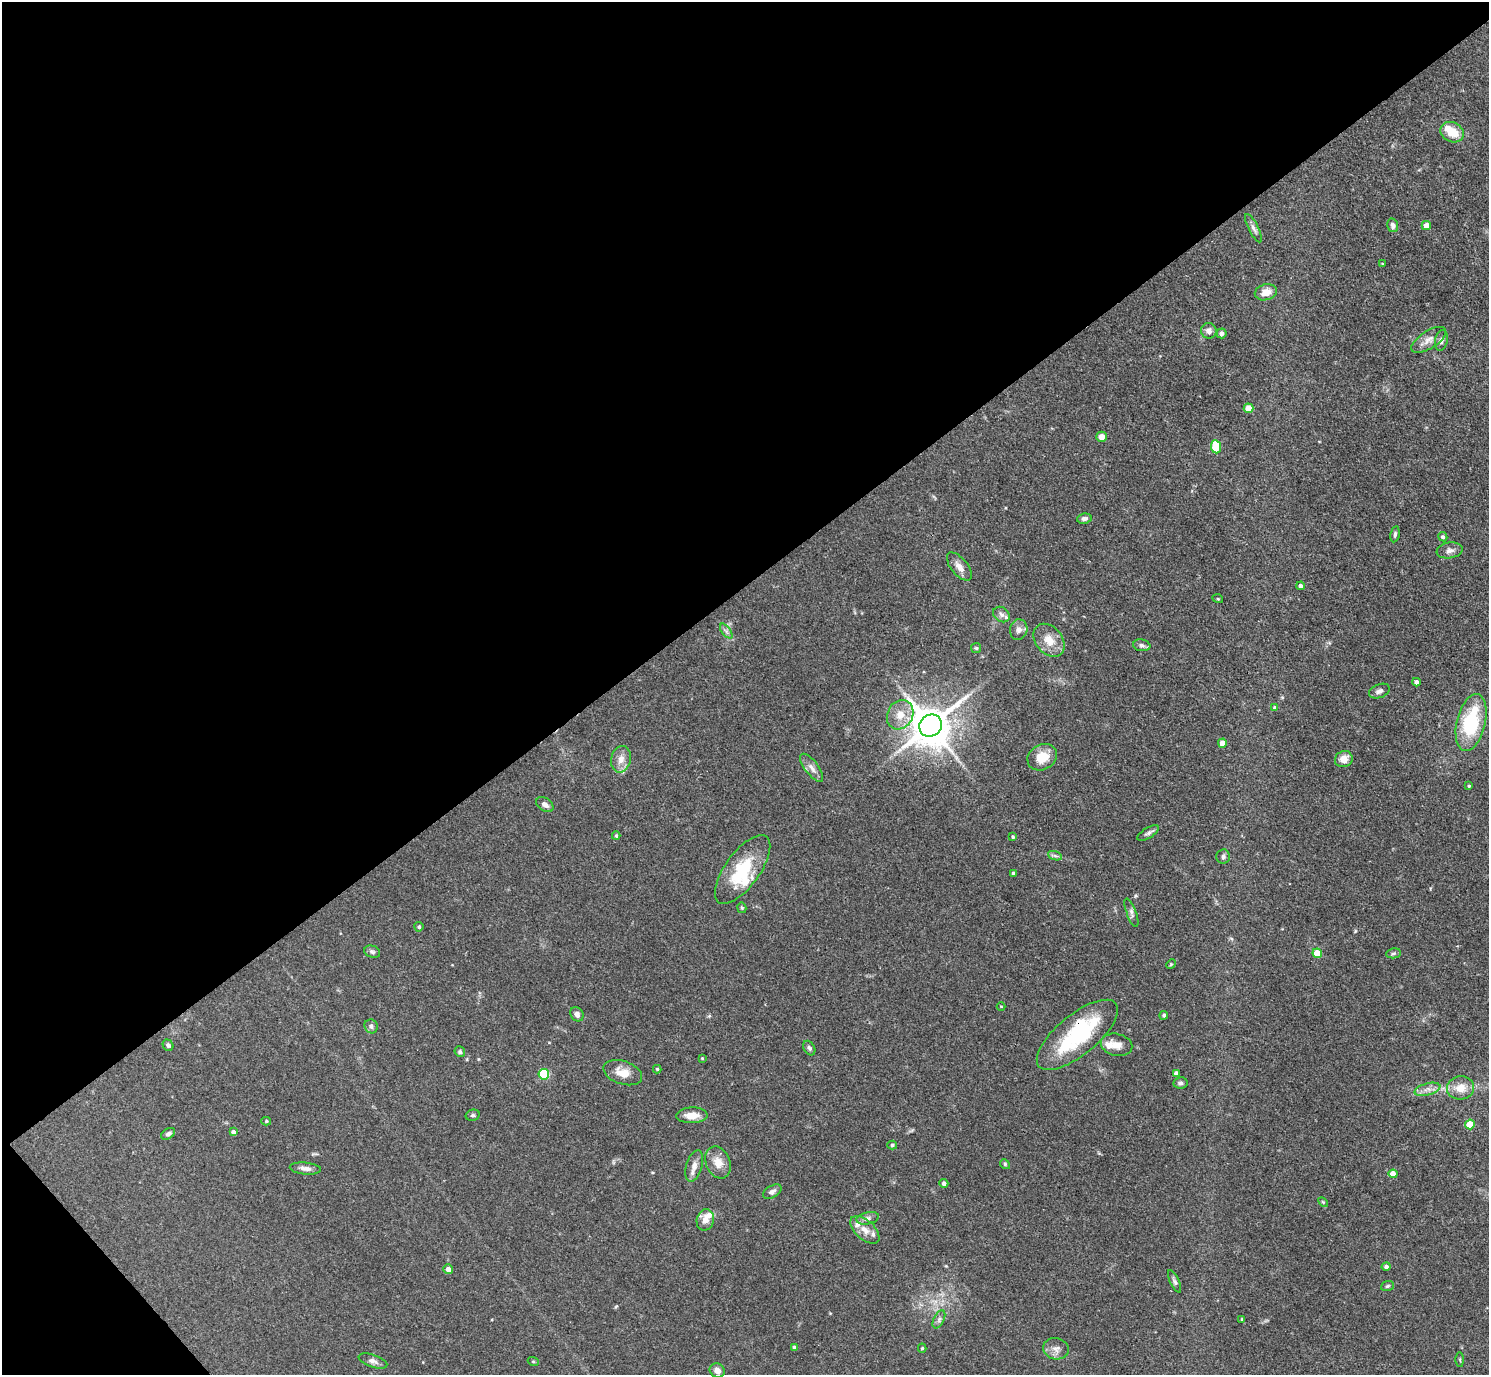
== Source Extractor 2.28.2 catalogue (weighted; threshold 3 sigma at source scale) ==
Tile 5 of 4 x 4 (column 1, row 2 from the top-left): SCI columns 4-1490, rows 3046-4418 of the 5954 x 5950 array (HDU 1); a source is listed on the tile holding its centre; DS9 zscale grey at full resolution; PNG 1491 x 1377 px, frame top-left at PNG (2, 2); each listed source drawn as its Kron ellipse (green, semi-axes under 4 px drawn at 4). Shown black and unused: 44% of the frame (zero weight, under 3 of 4 exposures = <1% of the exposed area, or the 3 px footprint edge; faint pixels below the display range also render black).
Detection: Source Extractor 2.28.2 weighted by HDU 2 'WHT'; one run over the whole footprint, this tile lists its part. Background 0.0816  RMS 0.0057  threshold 0.0256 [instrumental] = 3 sigma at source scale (4.5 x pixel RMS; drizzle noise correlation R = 1.50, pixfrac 1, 0.05/0.05 arcsec/px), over >= 5 px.
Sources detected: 111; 1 inside a brighter object's white glare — neither listed nor drawn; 9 inside a brighter listed object's ellipse — not listed separately; the other 101 listed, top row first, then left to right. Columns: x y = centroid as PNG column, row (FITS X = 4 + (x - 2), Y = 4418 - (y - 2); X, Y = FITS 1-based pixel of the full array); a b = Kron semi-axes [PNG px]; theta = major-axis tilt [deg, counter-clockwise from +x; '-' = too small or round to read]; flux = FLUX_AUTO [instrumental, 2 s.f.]
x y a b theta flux
1452 132 12 9 -26 11
1393 225 7 5 -78 2.1
1426 226 4 4 - 4.9
1253 228 16 5 -63 2.3
1382 264 4 3 - 0.57
1266 292 11 8 14 5.8
1209 331 8 7 - 2.9
1221 333 5 5 - 2.3
1429 340 20 8 33 4.8
1441 340 10 6 79 2
1249 408 5 4 - 10
1101 437 5 5 - 4.2
1216 447 6 5 - 23
1084 519 7 5 8 1.9
1395 534 8 4 80 1.1
1443 537 5 4 - 1.1
1450 550 13 8 9 2.6
959 567 17 8 -51 4.3
1300 586 4 4 - 1.5
1218 599 5 3 - 0.51
1001 615 9 7 -38 2
1019 630 10 8 77 2.9
726 631 8 4 -53 1.6
1049 640 18 13 -50 8.3
1142 645 8 6 -10 1.7
976 648 5 5 - 0.85
1416 682 4 4 - 2.1
1379 691 11 6 20 2.3
1275 708 4 4 - 1.1
900 715 15 12 62 8.6
1471 722 29 14 76 38
930 726 12 10 41 1900
1222 743 4 4 - 4.4
1042 757 15 12 29 10
621 759 13 10 77 5
1344 759 9 8 - 5.5
812 768 17 6 -53 3.7
1469 786 4 3 - 0.64
545 805 9 6 -36 2.6
1148 833 12 5 31 1.6
616 836 4 3 - 0.79
1013 837 4 4 - 0.76
1055 856 7 4 -19 1.2
1223 857 7 7 - 1.5
743 869 41 17 54 28
1013 873 3 3 - 0.97
742 908 5 4 - 0.77
1131 913 15 5 -70 1.9
419 927 4 4 - 0.91
372 952 8 6 -21 1.4
1317 953 5 5 - 13
1394 953 8 5 7 1.1
1171 964 5 4 - 0.54
1001 1006 4 3 - 0.43
577 1014 7 6 - 2.3
1164 1015 4 4 - 0.98
371 1026 7 6 - 1.7
1077 1035 50 20 39 51
168 1045 6 5 - 1.3
1117 1045 16 11 -12 5.7
809 1048 8 5 -61 1.3
460 1052 5 5 - 1
702 1058 3 3 - 0.48
657 1069 4 4 - 0.68
623 1073 20 11 -19 7.4
1176 1073 4 4 - 1.6
544 1074 5 5 - 38
1181 1083 7 5 8 1.4
1461 1088 13 11 3 8
1427 1089 13 6 15 3.4
473 1115 7 5 13 1.1
692 1115 15 8 2 6.4
266 1121 5 4 - 0.75
1470 1124 5 5 - 15
233 1132 4 4 - 1.5
168 1134 7 5 31 1.5
892 1145 5 4 - 0.84
718 1162 16 12 -67 6.7
1005 1164 5 4 - 0.71
694 1166 16 8 74 3.8
305 1168 16 6 -5 3
1393 1174 4 4 - 5.8
944 1183 4 4 - 1.9
772 1192 10 5 31 2.1
1323 1202 6 3 -44 0.58
868 1218 11 6 13 2.2
705 1220 11 8 78 4.4
865 1230 17 9 -43 6.1
1386 1266 5 4 - 1.6
448 1269 5 4 - 2.9
1175 1281 12 4 -65 1.6
1387 1286 6 5 - 1
939 1319 10 5 64 1.7
1242 1319 3 3 - 0.6
794 1348 4 4 - 1.8
922 1348 4 4 - 0.75
1056 1349 13 10 -14 3.9
1460 1359 7 4 -89 0.65
373 1361 15 6 -19 2.6
533 1361 5 3 - 0.55
717 1371 8 6 -29 3.2
Overlapping masked pixels (flux is a lower limit): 1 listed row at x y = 1077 1035